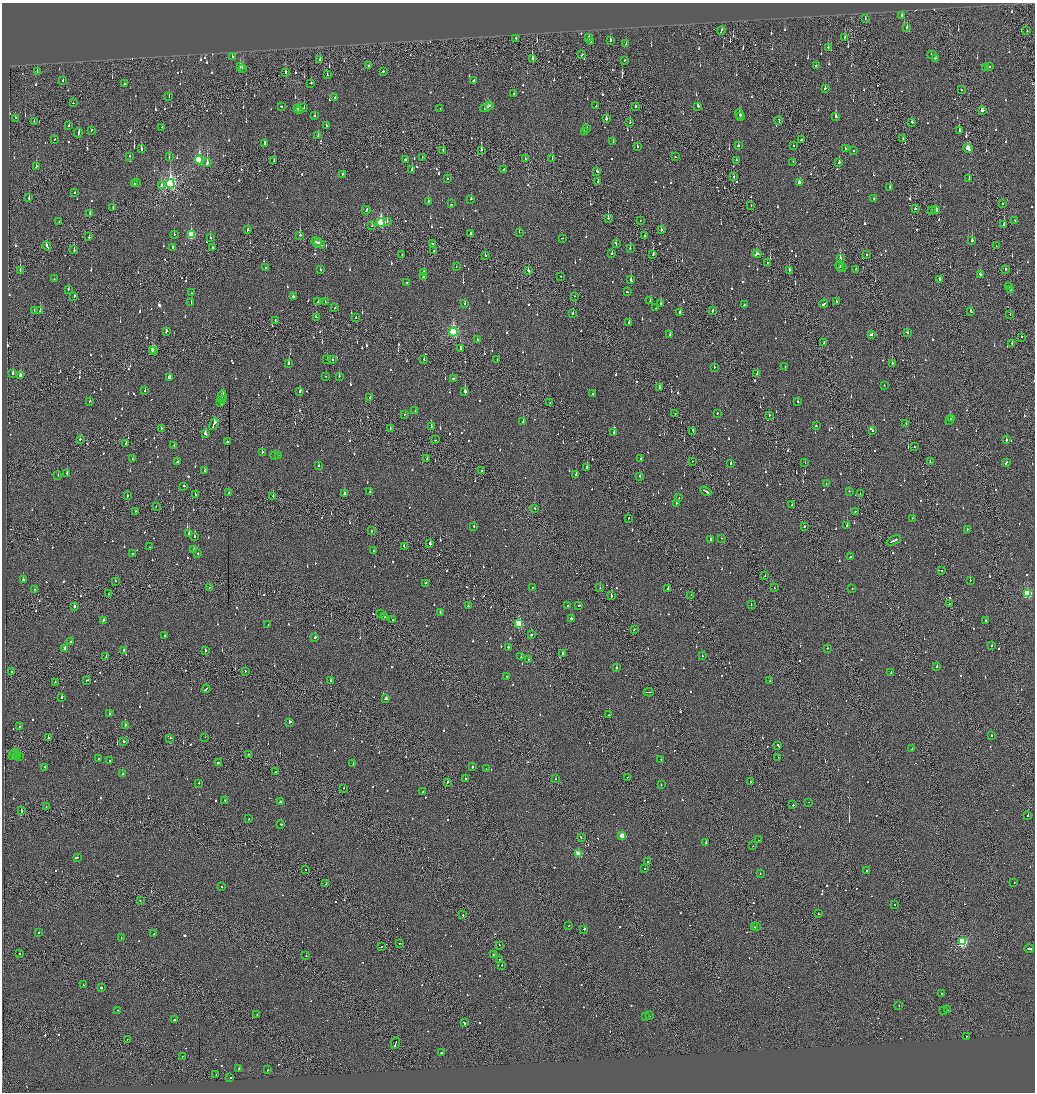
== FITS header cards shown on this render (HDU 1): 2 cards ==
NAXIS1  =                 2065
NAXIS2  =                 2180

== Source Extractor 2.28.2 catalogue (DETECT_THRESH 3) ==
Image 2065 x 2180 px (HDU 1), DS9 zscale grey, zoomed out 1/2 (1 PNG px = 2 x 2 image px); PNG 1037 x 1094 px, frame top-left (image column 1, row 2179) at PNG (2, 3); each listed source drawn as its Kron ellipse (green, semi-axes under 4 px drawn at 4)
Background -0.0956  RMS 0.063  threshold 0.188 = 3 sigma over >= 5 px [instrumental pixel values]
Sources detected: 1285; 84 cannot appear on this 1/2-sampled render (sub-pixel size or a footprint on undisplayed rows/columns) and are neither listed nor drawn; of the other 1201, the 500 brightest by FLUX_AUTO listed and drawn (701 fainter detections omitted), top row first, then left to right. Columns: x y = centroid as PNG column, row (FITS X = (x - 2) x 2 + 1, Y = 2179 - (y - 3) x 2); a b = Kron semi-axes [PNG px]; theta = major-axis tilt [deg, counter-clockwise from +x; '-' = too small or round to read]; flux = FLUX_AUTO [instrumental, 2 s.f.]
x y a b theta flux
902 16 2 2 - 55
865 18 2 2 - 52
907 28 3 2 - 98
721 31 4 2 - 120
1027 31 2 2 - 71
589 37 3 2 - 100
845 37 2 2 - 53
516 38 2 1 - 60
610 40 2 2 - 260
591 42 2 2 - 59
626 44 2 2 - 70
828 48 2 2 - 62
931 54 2 2 - 82
582 55 3 2 - 79
232 56 2 2 - 69
532 58 3 2 - 210
935 58 2 2 - 58
320 59 2 1 - 120
624 60 2 1 - 82
816 65 2 2 - 130
369 66 2 2 - 79
990 66 2 2 - 85
240 67 3 2 - 190
243 68 3 2 - 130
985 68 2 2 - 120
383 71 2 1 - 47
37 72 2 2 - 81
286 73 3 1 - 250
327 75 2 2 - 50
473 80 3 2 - 110
63 81 2 2 - 170
311 83 2 2 - 67
124 84 2 2 - 110
825 88 2 2 - 95
962 90 2 2 - 67
514 94 2 2 - 71
169 96 2 1 - 91
335 98 2 2 - 59
73 103 2 2 - 57
281 106 2 2 - 92
489 106 2 1 - 84
596 106 2 2 - 51
636 106 2 2 - 100
698 106 2 2 - 77
487 107 7 2 21 230
298 108 3 2 - 170
304 108 2 2 - 260
440 108 2 2 - 77
299 110 3 1 - 96
982 110 3 2 - 140
739 114 4 2 - 260
315 116 2 2 - 71
741 117 2 2 - 90
836 117 2 2 - 370
15 118 3 1 - 100
606 119 2 2 - 220
34 121 2 2 - 75
779 121 4 2 - 190
630 122 2 1 - 73
912 122 2 2 - 68
69 125 2 2 - 82
326 125 2 2 - 44
162 127 2 2 - 80
587 129 2 2 - 81
91 130 3 2 - 84
584 131 2 2 - 44
959 131 2 2 - 120
78 133 5 2 - 160
318 136 2 2 - 190
54 139 2 1 - 120
903 139 2 2 - 120
802 140 2 2 - 96
613 142 2 2 - 52
265 144 3 2 - 71
637 146 2 2 - 280
738 146 2 2 - 52
793 146 2 2 - 340
845 148 2 2 - 59
141 149 4 2 - 81
968 149 5 3 - 360
481 150 3 2 - 230
443 151 2 1 - 150
854 151 2 2 - 98
129 156 2 2 - 47
169 157 2 2 - 70
422 157 2 1 - 47
675 157 2 2 - 54
552 158 2 2 - 290
405 159 2 2 - 180
525 159 2 2 - 60
199 160 4 3 - 1200
736 160 2 2 - 66
274 161 2 1 - 56
207 162 4 2 - 510
793 162 2 2 - 87
839 162 2 2 - 120
36 166 3 2 - 120
412 169 2 2 - 420
504 169 2 2 - 76
597 171 2 2 - 94
342 174 2 2 - 71
734 177 2 1 - 150
447 179 2 2 - 49
969 179 3 2 - 59
598 181 2 2 - 92
134 183 2 1 - 170
136 183 2 2 - 49
799 183 3 2 - 99
170 184 4 4 - 2900
161 185 3 2 - 120
890 187 2 2 - 360
75 193 2 2 - 62
29 198 2 2 - 84
471 199 3 2 - 64
874 199 2 2 - 62
428 201 2 2 - 86
452 204 2 2 - 190
1003 204 2 2 - 140
751 205 2 1 - 51
113 207 2 2 - 51
915 209 2 2 - 62
366 210 4 2 - 170
936 210 3 2 - 310
931 211 2 2 - 67
90 213 2 2 - 52
608 218 2 1 - 190
1015 220 2 1 - 44
640 221 2 1 - 49
59 222 2 2 - 68
381 222 4 3 - 1200
387 222 2 1 - 120
1004 225 3 1 - 670
372 226 2 2 - 70
248 230 2 2 - 170
661 230 2 2 - 150
519 232 2 1 - 80
174 234 2 2 - 76
471 234 3 2 - 93
191 235 3 3 - 580
300 235 2 2 - 120
645 236 3 2 - 60
89 237 2 2 - 130
210 238 2 2 - 49
562 238 2 1 - 58
972 240 2 2 - 180
316 242 5 1 - 170
320 244 6 2 -32 210
432 244 2 1 - 59
616 244 4 2 - 110
47 246 5 2 - 170
996 246 2 2 - 60
173 247 2 2 - 90
213 248 3 1 - 92
630 248 2 2 - 130
74 249 4 2 - 190
434 251 2 2 - 44
612 253 2 2 - 47
402 254 2 2 - 51
653 254 2 2 - 240
757 254 4 2 - 300
485 255 2 2 - 49
866 255 2 2 - 76
840 259 3 2 - 100
767 262 2 1 - 56
840 266 5 2 - 420
266 267 2 2 - 44
456 267 2 1 - 47
843 268 2 2 - 230
320 269 2 2 - 64
856 269 2 2 - 47
1006 269 2 2 - 140
20 270 3 1 - 140
789 270 2 2 - 460
528 271 2 2 - 110
424 273 3 2 - 71
980 274 3 2 - 140
561 276 2 1 - 44
423 277 2 2 - 340
54 279 2 2 - 79
631 280 3 2 - 130
939 280 2 2 - 110
406 283 2 2 - 55
1009 287 4 1 - 160
68 289 2 2 - 45
1011 290 3 2 - 160
627 292 2 2 - 79
191 293 2 2 - 45
74 296 2 2 - 160
293 296 2 2 - 280
575 296 2 1 - 51
650 300 3 2 - 84
191 302 2 2 - 51
318 302 2 2 - 56
325 302 2 2 - 68
836 302 2 2 - 54
465 304 2 2 - 140
661 304 2 2 - 63
824 304 4 2 - 320
744 305 2 2 - 64
335 308 2 2 - 120
656 308 2 2 - 46
712 310 3 2 - 130
34 311 2 2 - 81
40 311 2 2 - 150
971 311 3 2 - 91
680 312 2 2 - 170
573 313 2 2 - 63
1010 315 2 1 - 56
316 317 2 2 - 160
356 318 2 2 - 89
275 320 2 1 - 44
629 322 2 2 - 54
166 331 3 2 - 97
453 332 4 3 - 1700
907 332 2 2 - 78
872 334 2 2 - 51
670 335 3 2 - 79
1021 337 2 2 - 46
477 339 2 2 - 98
824 343 2 1 - 53
1012 343 2 2 - 140
460 348 2 2 - 110
152 350 3 2 - 120
154 350 4 3 - 210
327 359 2 1 - 120
424 359 2 2 - 45
333 360 2 2 - 57
497 360 2 2 - 48
892 363 3 2 - 410
289 364 2 2 - 280
714 367 2 2 - 91
785 367 2 1 - 44
13 373 3 2 - 99
757 373 2 2 - 150
20 376 3 3 - 190
325 376 2 1 - 50
339 376 2 2 - 59
170 377 3 2 - 560
454 378 3 2 - 95
884 386 2 2 - 47
659 388 3 2 - 140
145 391 2 2 - 61
300 391 3 2 - 95
465 392 2 2 - 680
592 394 2 2 - 44
222 396 5 2 - 210
370 398 2 2 - 190
222 399 4 2 - 160
90 401 2 2 - 45
798 402 2 2 - 45
221 403 3 1 - 100
550 403 2 2 - 68
415 411 2 1 - 46
675 413 2 1 - 59
717 413 2 2 - 60
405 414 2 2 - 76
769 415 2 1 - 44
951 418 3 2 - 150
950 420 2 1 - 110
523 422 2 2 - 170
214 424 6 2 66 350
906 424 2 2 - 44
431 426 2 2 - 220
816 426 2 2 - 47
390 428 2 1 - 80
161 429 2 1 - 92
693 431 3 2 - 120
872 431 2 2 - 95
614 433 2 2 - 270
205 434 3 2 - 130
80 439 2 2 - 61
435 440 2 2 - 45
1006 440 2 2 - 110
227 442 2 2 - 200
126 444 2 2 - 50
174 445 2 2 - 47
914 447 2 1 - 55
262 452 2 2 - 92
274 456 2 2 - 64
278 456 2 1 - 47
427 458 2 2 - 57
133 459 2 2 - 59
641 459 2 2 - 76
692 461 2 1 - 48
177 462 2 1 - 60
805 462 2 2 - 53
930 462 2 1 - 68
731 463 2 2 - 200
1006 463 3 2 - 120
318 466 2 2 - 150
587 468 3 2 - 400
205 471 4 2 - 81
481 471 2 2 - 45
67 473 2 2 - 81
576 474 2 2 - 180
58 475 2 2 - 55
639 476 2 2 - 120
826 484 2 2 - 50
184 486 2 2 - 96
370 491 2 2 - 63
706 491 6 2 -32 270
849 491 2 1 - 46
229 493 2 1 - 57
345 494 2 2 - 410
860 494 2 2 - 54
195 495 2 2 - 80
127 496 2 2 - 53
273 496 3 1 - 100
679 498 2 2 - 48
676 503 2 2 - 59
792 505 2 2 - 58
156 506 2 2 - 53
535 508 2 1 - 63
135 511 2 2 - 55
855 511 2 2 - 230
628 518 2 1 - 79
913 518 3 2 - 91
474 526 2 2 - 140
804 526 2 1 - 110
847 526 2 2 - 270
967 529 2 2 - 52
371 531 2 2 - 57
189 534 3 2 - 600
194 536 2 2 - 70
721 538 2 1 - 54
710 539 3 2 - 140
894 540 8 2 26 310
430 544 3 2 - 180
404 546 3 2 - 77
149 547 2 1 - 51
193 549 3 2 - 73
373 551 2 1 - 84
132 553 2 2 - 68
198 554 2 2 - 46
851 556 3 2 - 100
942 570 2 2 - 89
765 576 2 1 - 83
23 580 2 2 - 310
970 580 2 2 - 79
115 581 2 2 - 72
425 583 2 2 - 51
209 587 2 1 - 45
532 588 2 2 - 49
600 588 2 2 - 47
668 588 2 2 - 220
774 588 2 1 - 74
852 588 2 1 - 65
34 590 2 2 - 53
1027 593 3 3 - 990
108 594 2 1 - 63
691 595 2 1 - 48
611 596 2 2 - 280
751 604 2 2 - 89
949 604 2 2 - 62
568 605 2 2 - 130
74 606 2 2 - 300
468 606 2 2 - 64
578 606 3 1 - 140
440 612 2 2 - 92
381 614 2 2 - 76
385 617 2 2 - 50
571 618 2 2 - 980
103 620 2 2 - 170
392 620 2 2 - 48
986 621 2 2 - 180
268 624 2 2 - 56
519 624 3 3 - 590
634 629 2 1 - 45
531 635 2 2 - 140
164 636 2 2 - 89
315 637 2 2 - 94
71 642 2 2 - 83
992 645 2 2 - 61
508 647 2 2 - 71
65 648 3 2 - 120
827 648 2 2 - 72
124 650 2 2 - 130
205 651 2 2 - 140
563 653 2 2 - 110
702 656 2 2 - 51
106 657 2 2 - 120
521 657 2 2 - 130
528 659 2 2 - 47
937 666 3 2 - 84
616 668 2 2 - 180
11 671 2 2 - 70
245 671 2 1 - 53
891 672 2 2 - 150
507 676 2 2 - 65
87 680 2 2 - 140
331 680 3 2 - 170
770 681 2 2 - 44
55 682 2 2 - 54
206 689 4 2 - 710
648 692 5 1 - 46
61 697 2 2 - 140
386 699 4 2 - 110
109 714 2 2 - 190
609 715 2 1 - 46
289 722 3 2 - 170
125 725 2 1 - 47
19 727 2 2 - 55
991 735 2 2 - 45
205 737 2 1 - 44
48 738 2 2 - 200
170 738 2 2 - 83
123 741 2 2 - 71
778 745 2 2 - 80
912 749 2 1 - 180
15 753 4 2 - 140
18 755 3 2 - 150
248 755 2 2 - 98
12 756 3 2 - 68
19 757 2 2 - 130
778 758 2 2 - 140
98 759 2 2 - 50
661 759 2 2 - 75
109 761 2 2 - 46
218 763 2 2 - 68
353 764 2 2 - 44
44 767 2 2 - 57
472 767 2 2 - 120
486 769 2 1 - 52
276 772 2 2 - 58
123 774 2 2 - 48
627 777 2 1 - 45
465 779 2 2 - 260
555 779 2 2 - 64
751 781 2 2 - 45
447 782 3 2 - 160
199 783 2 2 - 56
661 785 2 2 - 130
344 788 2 1 - 52
423 792 2 2 - 160
225 800 2 2 - 52
281 802 2 2 - 59
808 802 2 1 - 52
793 805 2 2 - 160
46 807 2 1 - 60
21 811 2 2 - 410
1028 815 2 1 - 200
248 819 2 2 - 67
281 824 2 2 - 49
622 836 3 3 - 330
581 837 3 2 - 71
759 840 3 2 - 79
706 843 2 2 - 240
753 846 2 2 - 99
579 854 3 3 - 500
77 858 2 1 - 180
648 861 2 2 - 68
306 869 2 1 - 51
645 869 2 2 - 46
867 870 2 2 - 90
760 873 2 1 - 88
1014 883 2 2 - 65
326 884 2 2 - 62
222 887 2 2 - 84
140 900 2 2 - 52
894 905 2 1 - 100
818 914 2 2 - 64
463 915 2 2 - 62
569 926 2 1 - 75
756 926 2 1 - 72
754 927 2 1 - 96
584 929 2 2 - 180
39 932 2 2 - 68
154 934 3 2 - 87
121 938 2 1 - 53
962 942 3 3 - 1300
400 943 2 2 - 46
499 945 2 2 - 51
381 947 2 1 - 49
1029 949 4 2 - 210
19 954 2 1 - 68
493 954 2 2 - 44
306 955 2 2 - 130
499 960 2 1 - 58
502 965 2 2 - 57
83 985 2 2 - 81
101 988 2 2 - 200
941 993 2 2 - 170
899 1005 2 2 - 50
117 1010 2 1 - 190
944 1010 2 2 - 61
948 1010 2 2 - 74
257 1014 2 2 - 81
649 1016 2 2 - 63
645 1017 2 1 - 51
174 1020 2 2 - 84
464 1023 2 2 - 88
966 1036 2 2 - 58
127 1039 2 1 - 44
395 1043 6 1 80 220
442 1053 3 2 - 120
182 1057 2 1 - 57
238 1068 3 2 - 74
268 1070 2 2 - 54
216 1075 2 1 - 91
230 1078 2 2 - 190
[701 fainter detections neither listed nor drawn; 84 sub-pixel or undisplayed-footprint detections neither listed nor drawn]